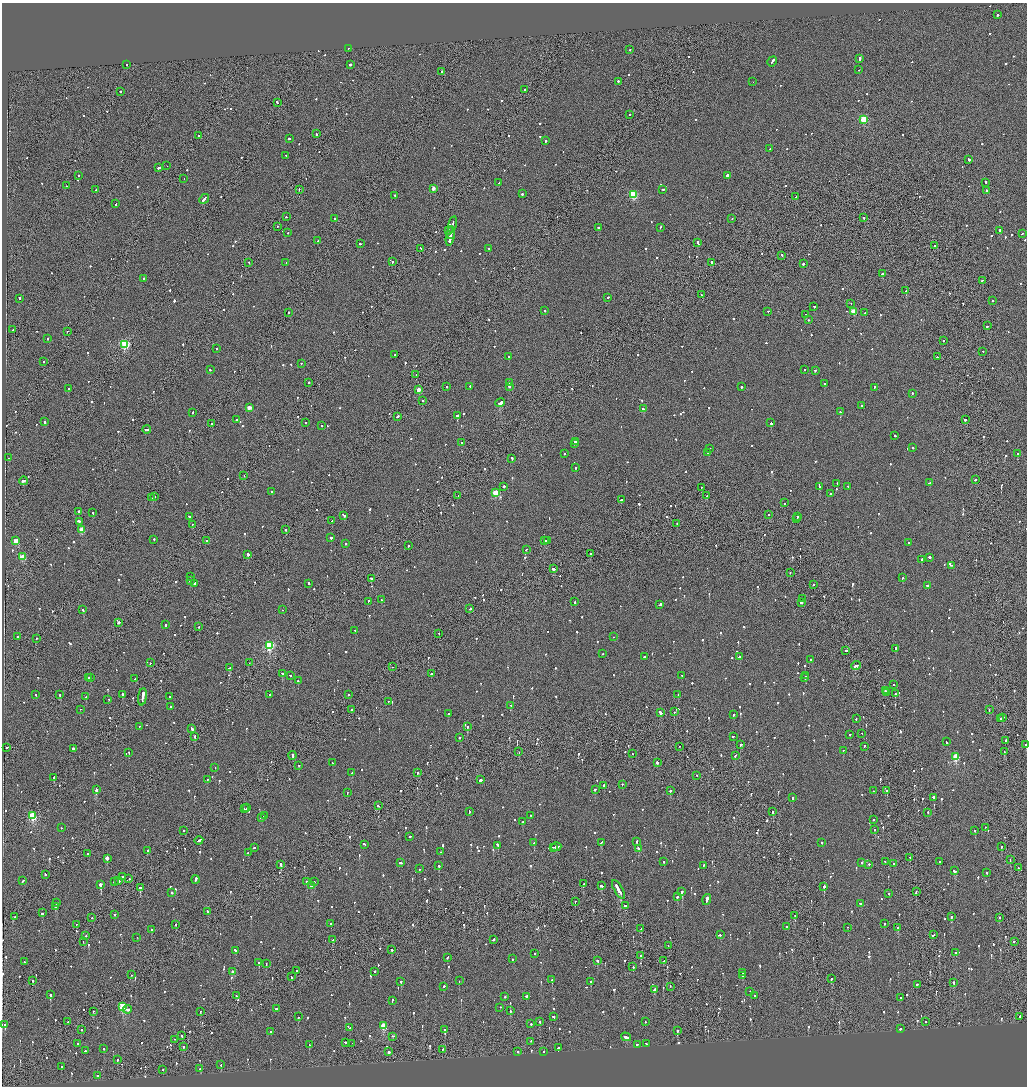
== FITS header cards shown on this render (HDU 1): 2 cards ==
NAXIS1  =                 2050
NAXIS2  =                 2168

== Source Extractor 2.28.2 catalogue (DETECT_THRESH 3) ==
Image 2050 x 2168 px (HDU 1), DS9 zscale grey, zoomed out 1/2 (1 PNG px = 2 x 2 image px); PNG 1029 x 1088 px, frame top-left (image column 2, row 2167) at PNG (2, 3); each listed source drawn as its Kron ellipse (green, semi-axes under 4 px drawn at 4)
Background -0.0672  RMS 0.067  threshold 0.201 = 3 sigma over >= 5 px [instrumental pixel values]
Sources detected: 1363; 48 cannot appear on this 1/2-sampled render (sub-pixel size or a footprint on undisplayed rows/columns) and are neither listed nor drawn; of the other 1315, the 500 brightest by FLUX_AUTO listed and drawn (815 fainter detections omitted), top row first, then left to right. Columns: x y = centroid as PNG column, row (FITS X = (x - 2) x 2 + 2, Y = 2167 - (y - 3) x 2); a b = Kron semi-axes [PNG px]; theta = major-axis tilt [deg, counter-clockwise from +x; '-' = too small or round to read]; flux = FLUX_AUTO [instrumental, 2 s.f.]
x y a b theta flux
998 15 2 2 - 260
348 48 2 2 - 150
630 50 2 1 - 230
860 59 3 2 - 250
772 61 5 2 - 530
127 64 2 2 - 160
350 64 2 2 - 570
859 70 2 1 - 120
442 71 2 2 - 91
618 81 2 2 - 160
753 82 2 1 - 340
524 90 2 2 - 330
120 91 2 2 - 350
277 102 3 2 - 160
630 114 2 1 - 250
864 120 3 3 - 830
316 134 3 2 - 170
198 136 2 2 - 280
289 139 2 2 - 300
545 141 2 2 - 240
770 148 2 2 - 91
286 155 2 2 - 84
969 159 3 2 - 380
167 166 2 1 - 270
159 168 4 2 - 260
727 175 2 2 - 680
79 176 2 2 - 96
184 178 2 1 - 110
985 182 2 2 - 120
499 183 2 2 - 500
66 186 2 2 - 84
433 188 2 2 - 120
299 189 2 1 - 110
663 189 2 2 - 170
96 190 2 2 - 95
986 191 2 2 - 350
522 194 2 2 - 250
395 195 2 2 - 220
633 195 3 3 - 920
796 197 2 2 - 200
204 199 5 2 - 340
116 204 2 2 - 86
286 217 2 2 - 130
732 218 2 2 - 110
864 218 2 2 - 220
335 219 2 2 - 250
453 224 8 1 78 860
278 226 2 1 - 94
660 227 2 2 - 86
598 228 2 2 - 150
448 230 3 2 - 110
1000 230 2 2 - 610
288 233 2 2 - 110
451 233 6 2 75 540
1022 233 2 1 - 85
450 236 10 2 78 820
318 241 2 2 - 120
698 243 4 2 - 190
360 244 2 2 - 280
934 245 2 2 - 160
421 248 2 2 - 94
489 248 2 2 - 120
782 255 2 2 - 100
392 261 2 2 - 210
249 262 2 1 - 98
286 262 2 2 - 110
712 262 3 2 - 140
803 264 2 2 - 340
882 274 2 2 - 600
143 278 2 2 - 110
982 280 2 2 - 230
906 291 2 1 - 780
701 295 2 1 - 150
608 297 2 2 - 130
19 298 3 2 - 170
992 300 2 2 - 88
851 303 2 2 - 85
814 306 2 1 - 100
544 310 2 2 - 91
768 311 2 2 - 160
854 311 3 3 - 420
289 312 2 2 - 120
865 313 2 1 - 110
806 314 2 2 - 210
808 320 2 2 - 210
987 326 2 2 - 120
13 329 2 2 - 91
68 331 2 1 - 89
47 338 2 2 - 130
944 340 2 2 - 110
125 344 3 3 - 1300
217 348 2 2 - 110
983 351 2 1 - 110
395 354 2 2 - 160
509 356 2 2 - 500
937 357 2 1 - 120
44 361 2 2 - 99
301 363 2 2 - 92
804 369 2 2 - 130
210 370 2 1 - 590
815 370 2 2 - 130
416 375 2 2 - 110
309 382 2 2 - 130
509 383 2 2 - 340
824 384 2 2 - 220
470 386 2 2 - 160
509 386 2 2 - 150
447 387 2 2 - 96
741 387 2 2 - 170
874 387 3 2 - 200
69 389 2 2 - 230
418 390 3 2 - 210
913 393 2 2 - 290
422 401 2 1 - 100
500 402 5 2 - 2600
861 406 2 2 - 100
249 408 3 2 - 200
643 409 2 2 - 160
193 412 2 2 - 100
840 412 2 2 - 240
457 415 2 2 - 1500
397 416 3 2 - 230
236 420 2 2 - 110
965 420 2 2 - 380
44 422 2 2 - 450
306 422 2 2 - 270
771 423 2 2 - 460
211 424 2 1 - 380
322 426 2 2 - 220
147 429 4 2 - 230
895 436 2 2 - 110
575 442 2 1 - 190
461 443 2 2 - 86
574 443 2 2 - 220
710 448 2 1 - 100
913 448 2 2 - 83
565 453 2 1 - 83
707 453 2 2 - 170
1017 454 2 2 - 140
9 458 2 2 - 400
512 458 2 2 - 750
576 468 2 2 - 110
244 476 2 2 - 87
975 480 2 2 - 150
23 481 4 2 - 350
837 483 2 2 - 200
929 483 2 2 - 180
504 486 2 2 - 1500
848 486 2 2 - 140
701 487 2 1 - 270
819 487 2 2 - 110
271 492 2 2 - 470
495 493 3 3 - 580
830 494 2 2 - 400
154 496 2 2 - 160
458 496 2 1 - 430
707 496 2 2 - 150
152 498 2 2 - 160
621 500 2 2 - 320
784 503 2 2 - 92
78 511 2 2 - 220
93 512 2 2 - 270
344 515 4 2 - 290
768 515 2 2 - 120
189 516 2 2 - 380
798 516 2 2 - 120
797 518 2 2 - 170
79 521 3 2 - 180
332 521 2 1 - 120
677 523 2 1 - 94
192 524 2 1 - 100
82 530 3 3 - 340
285 530 2 1 - 580
331 537 2 2 - 120
154 539 2 2 - 150
545 540 3 2 - 160
547 540 2 1 - 110
16 541 3 3 - 310
206 541 2 2 - 110
345 543 2 2 - 110
908 543 2 2 - 130
408 546 2 2 - 160
526 549 2 2 - 85
590 553 2 2 - 150
248 554 2 2 - 660
22 557 3 3 - 400
929 557 2 2 - 290
921 560 3 2 - 290
951 565 2 2 - 96
554 569 4 2 - 260
790 573 2 1 - 95
191 576 2 2 - 110
371 578 2 1 - 370
903 578 2 2 - 130
190 580 2 2 - 310
194 583 2 2 - 310
309 583 3 2 - 430
814 584 2 2 - 160
928 586 2 2 - 570
803 599 2 1 - 120
381 600 2 2 - 100
368 601 2 2 - 130
575 602 2 2 - 170
801 602 2 2 - 510
660 605 3 2 - 1000
470 609 2 2 - 120
83 610 3 2 - 160
282 610 2 2 - 96
119 622 2 2 - 1000
165 625 3 2 - 220
199 627 2 2 - 130
355 630 2 2 - 120
439 633 2 2 - 94
18 636 2 2 - 470
614 637 2 2 - 210
36 638 2 2 - 150
269 645 3 3 - 1700
896 648 2 2 - 240
846 650 2 2 - 150
602 654 2 1 - 87
645 657 2 1 - 770
739 657 2 2 - 150
811 659 2 2 - 130
150 663 2 2 - 140
249 663 2 1 - 88
856 665 5 2 - 330
393 667 2 1 - 160
229 668 3 2 - 190
282 673 2 2 - 160
431 674 2 2 - 230
291 675 2 2 - 320
682 675 2 2 - 170
806 676 2 2 - 100
88 678 2 2 - 110
91 678 2 1 - 90
804 678 2 2 - 140
135 679 2 1 - 100
298 681 2 1 - 500
893 685 2 2 - 95
885 691 2 1 - 120
887 692 2 2 - 93
895 693 2 2 - 260
36 694 2 2 - 190
122 694 2 2 - 180
348 694 2 2 - 120
678 694 2 2 - 110
60 695 2 2 - 130
269 695 2 2 - 100
86 697 2 2 - 97
142 697 8 1 83 4500
170 697 2 2 - 520
108 699 2 2 - 270
388 701 2 2 - 120
511 705 2 2 - 140
170 707 2 2 - 100
80 709 2 1 - 180
352 710 2 2 - 160
989 710 2 2 - 270
660 712 3 2 - 230
674 712 2 2 - 99
448 714 2 2 - 130
734 715 2 2 - 290
1003 717 2 2 - 440
1001 718 2 2 - 86
856 719 2 2 - 98
139 726 2 1 - 180
467 726 2 2 - 490
192 728 3 2 - 270
862 733 2 1 - 88
850 734 2 2 - 130
195 736 2 2 - 210
733 736 2 2 - 91
459 737 2 2 - 270
1006 740 2 2 - 1000
946 742 2 2 - 120
741 744 3 2 - 190
1026 744 2 1 - 490
679 746 2 1 - 110
864 746 2 2 - 120
7 747 3 2 - 160
73 748 2 2 - 880
843 750 2 1 - 330
129 752 2 2 - 150
519 752 2 1 - 120
1004 752 2 2 - 180
632 754 2 1 - 84
292 755 4 2 - 320
735 755 2 2 - 270
956 757 3 3 - 620
657 762 2 2 - 370
332 763 2 2 - 110
299 765 2 2 - 160
215 767 2 2 - 87
352 773 2 2 - 98
418 773 2 2 - 220
696 775 2 2 - 99
54 777 3 2 - 210
207 779 2 2 - 150
480 780 2 1 - 3500
622 784 2 2 - 96
604 785 2 2 - 2200
595 789 2 2 - 250
96 790 2 2 - 730
670 790 2 2 - 1300
874 791 2 2 - 87
887 791 2 2 - 450
347 792 2 1 - 100
792 797 2 2 - 300
933 797 2 2 - 610
378 806 2 2 - 150
247 808 2 2 - 260
245 809 2 2 - 170
469 811 2 2 - 200
773 811 2 2 - 120
928 812 2 2 - 83
530 815 2 2 - 99
32 816 3 3 - 1100
265 816 3 2 - 180
261 817 4 2 - 260
873 820 2 2 - 330
523 822 2 2 - 100
985 827 2 1 - 270
61 828 2 1 - 87
875 829 2 2 - 110
184 830 2 1 - 83
975 830 2 1 - 99
410 836 2 2 - 290
199 840 4 2 - 500
636 841 2 2 - 540
601 842 4 2 - 140
534 843 2 2 - 420
822 843 2 2 - 96
364 844 3 2 - 160
497 845 3 2 - 210
1002 846 2 2 - 160
254 847 2 2 - 140
554 847 3 2 - 210
556 847 5 2 - 350
639 848 3 2 - 99
147 851 3 2 - 280
248 852 2 2 - 94
440 852 2 1 - 97
87 854 2 2 - 350
910 857 2 2 - 150
107 858 3 2 - 7400
1010 860 3 1 - 160
664 861 2 2 - 140
862 862 2 2 - 120
885 862 2 2 - 90
939 862 2 2 - 85
401 863 3 2 - 320
280 864 2 2 - 690
869 864 2 2 - 85
894 864 3 2 - 180
438 865 3 2 - 160
703 865 2 2 - 100
1018 868 2 2 - 96
419 869 2 2 - 88
955 871 3 2 - 250
986 873 2 2 - 130
45 874 2 2 - 160
122 877 2 2 - 3100
129 879 2 2 - 220
195 879 4 2 - 250
23 880 3 2 - 160
119 881 2 2 - 520
314 881 2 2 - 120
114 882 2 2 - 160
307 882 2 2 - 420
100 884 2 2 - 2200
583 884 2 2 - 180
311 885 3 2 - 170
602 886 3 2 - 420
824 886 2 2 - 1400
140 888 2 2 - 4200
618 889 10 2 -59 1400
682 891 2 2 - 1500
916 892 4 2 - 260
172 893 2 2 - 130
889 893 2 1 - 120
677 897 2 2 - 210
707 899 6 2 72 780
575 902 3 1 - 84
56 903 2 2 - 150
860 903 3 2 - 140
625 905 2 2 - 180
55 906 2 2 - 850
208 911 2 2 - 130
42 913 3 2 - 220
115 914 2 1 - 840
795 915 2 1 - 110
14 917 2 1 - 87
951 917 2 2 - 190
999 917 2 2 - 200
92 918 2 1 - 210
331 923 2 2 - 120
884 923 2 2 - 130
76 924 2 1 - 220
176 924 2 2 - 120
787 926 2 2 - 89
848 927 2 1 - 84
898 928 2 2 - 1100
152 929 2 2 - 88
641 929 2 2 - 130
720 935 2 2 - 94
933 935 2 2 - 85
86 936 2 2 - 130
137 937 2 1 - 370
494 939 3 2 - 420
333 940 2 2 - 140
1014 941 2 1 - 95
83 942 2 2 - 83
668 945 2 1 - 110
235 950 3 2 - 200
391 950 2 2 - 330
955 952 2 2 - 99
535 954 2 2 - 180
641 955 2 2 - 200
447 957 2 2 - 84
512 959 2 2 - 92
597 961 2 2 - 180
664 961 2 1 - 150
24 962 2 2 - 85
259 962 2 2 - 350
266 964 2 1 - 540
633 967 2 2 - 290
296 970 2 1 - 180
375 971 2 2 - 120
233 972 2 2 - 92
743 973 2 2 - 96
131 975 2 2 - 90
743 976 2 2 - 96
291 977 3 1 - 170
831 978 2 2 - 390
32 980 3 1 - 99
552 980 2 2 - 120
401 981 2 2 - 380
459 981 2 1 - 96
591 982 2 2 - 140
954 982 2 2 - 300
917 984 2 2 - 170
444 986 2 2 - 180
670 986 2 1 - 83
654 989 2 2 - 220
750 991 2 2 - 95
50 995 2 2 - 1000
236 996 2 2 - 120
526 996 3 2 - 150
755 996 2 2 - 100
505 997 2 2 - 240
901 998 2 2 - 140
392 1000 3 2 - 390
122 1006 3 3 - 750
500 1007 2 2 - 93
276 1008 2 2 - 270
127 1009 4 2 - 230
93 1011 2 1 - 100
200 1011 2 2 - 130
510 1011 2 2 - 130
1020 1016 3 2 - 130
298 1017 2 2 - 410
553 1017 3 2 - 200
540 1021 2 2 - 110
645 1021 2 2 - 110
68 1022 2 2 - 89
925 1022 2 2 - 380
5 1024 2 2 - 340
531 1024 2 2 - 240
383 1025 3 3 - 550
350 1028 2 2 - 140
82 1029 2 2 - 96
900 1029 2 2 - 300
445 1030 2 2 - 610
677 1030 2 2 - 1000
271 1032 2 2 - 90
182 1035 2 1 - 94
393 1036 2 1 - 160
626 1037 5 2 - 310
175 1039 2 1 - 97
531 1041 2 2 - 110
346 1042 2 1 - 200
352 1043 2 1 - 470
78 1044 2 2 - 100
309 1044 2 2 - 110
637 1044 2 2 - 99
647 1044 3 2 - 180
184 1047 2 1 - 140
558 1048 2 2 - 130
104 1049 2 2 - 90
442 1049 2 2 - 150
85 1051 2 2 - 120
543 1051 2 2 - 140
389 1052 2 2 - 850
518 1052 2 2 - 150
117 1060 2 2 - 160
221 1064 2 2 - 120
61 1067 2 2 - 140
200 1069 2 2 - 200
163 1070 2 2 - 150
97 1075 2 1 - 120
At the frame edge (FLAGS 8, measured only in part): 1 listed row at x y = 1026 744
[815 fainter detections neither listed nor drawn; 48 sub-pixel or undisplayed-footprint detections neither listed nor drawn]